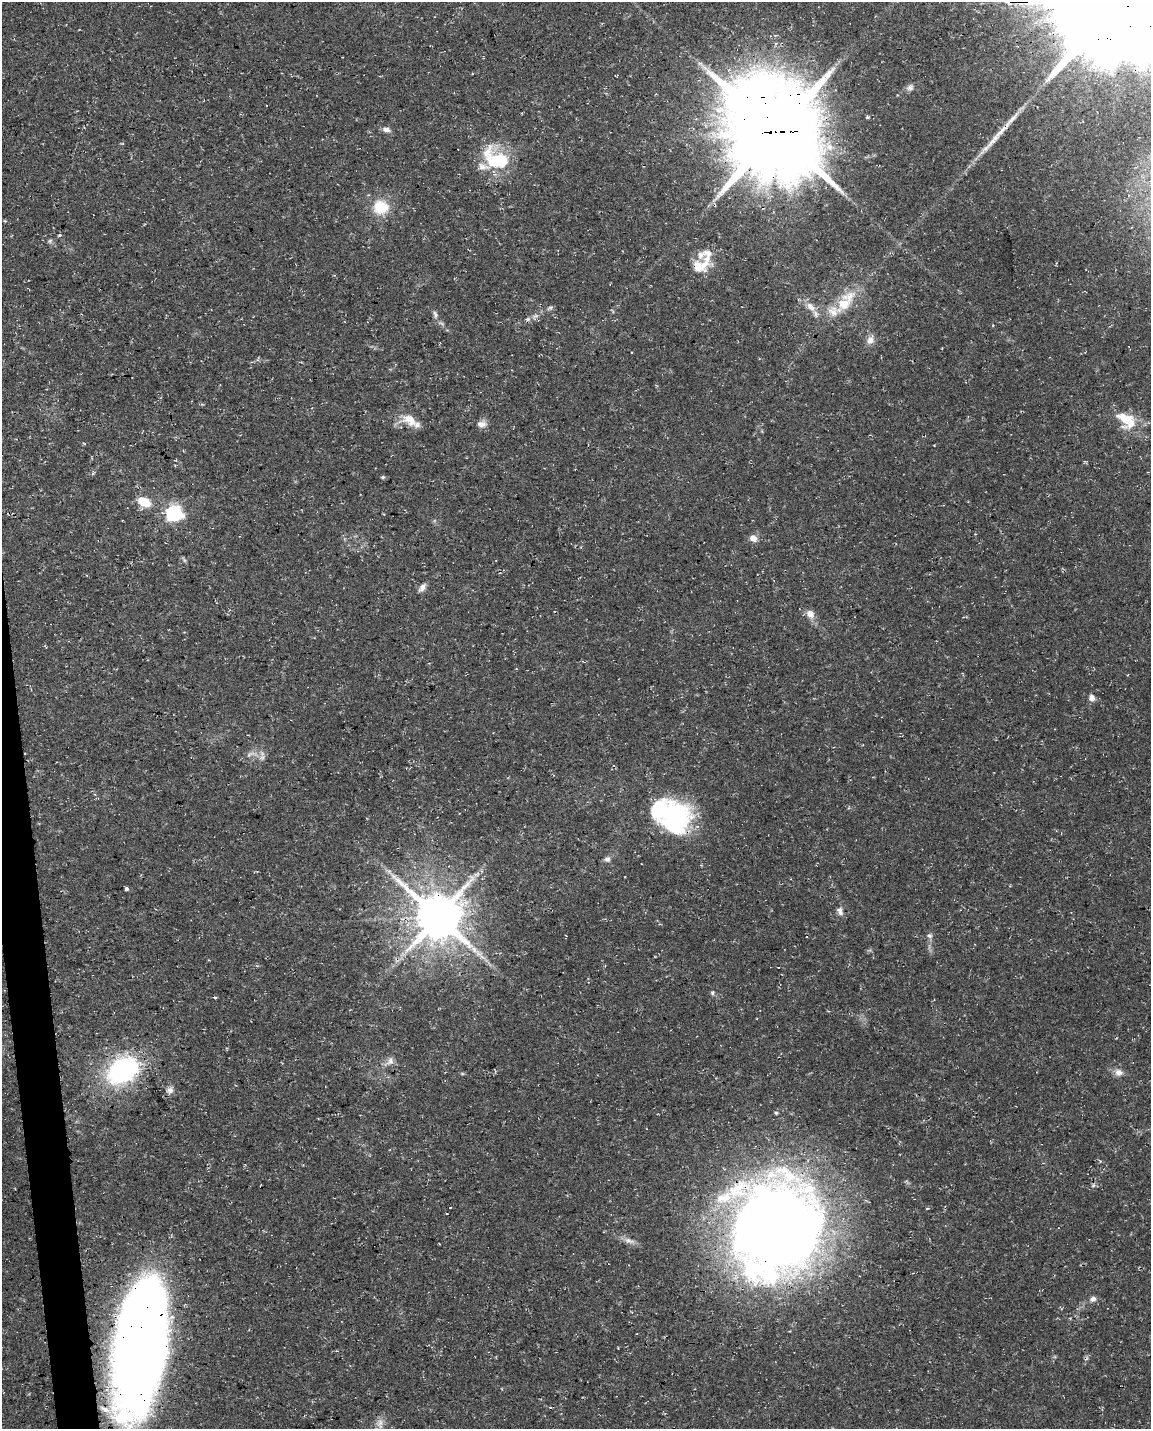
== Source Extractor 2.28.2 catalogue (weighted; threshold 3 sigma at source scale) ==
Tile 7 of 4 x 3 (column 3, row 2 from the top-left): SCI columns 2300-3448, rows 1485-2911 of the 4598 x 4353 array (HDU 1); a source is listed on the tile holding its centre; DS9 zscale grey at full resolution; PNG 1153 x 1431 px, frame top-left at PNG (2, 2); no overlay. Shown black and unused: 2% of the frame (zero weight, under 3 of 4 exposures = <1% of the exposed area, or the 3 px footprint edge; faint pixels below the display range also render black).
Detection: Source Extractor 2.28.2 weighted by HDU 2 'WHT'; one run over the whole footprint, this tile lists its part. Background 0.0367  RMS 0.0033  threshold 0.015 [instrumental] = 3 sigma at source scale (4.5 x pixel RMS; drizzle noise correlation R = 1.50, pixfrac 1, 0.0396/0.0396 arcsec/px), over >= 5 px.
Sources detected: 60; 1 too faint to see at this stretch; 2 inside a brighter object's white glare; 2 cosmic-ray / hot-pixel residue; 1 long thin detection or spike segment (spike, bleed or trail) — not listed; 7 inside a brighter listed object's ellipse — not listed separately; the other 47 listed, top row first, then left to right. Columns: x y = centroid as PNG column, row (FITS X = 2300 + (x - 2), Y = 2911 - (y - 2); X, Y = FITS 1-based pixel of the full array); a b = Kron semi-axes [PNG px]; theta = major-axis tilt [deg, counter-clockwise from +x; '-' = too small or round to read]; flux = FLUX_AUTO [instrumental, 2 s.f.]
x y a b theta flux
1009 3 8 6 0 1.1
910 88 10 8 34 1.3
868 117 3 3 - 1
386 129 10 6 -13 1.4
776 132 34 29 -59 4500
497 160 41 14 -44 13
483 167 55 19 77 7.7
381 207 16 15 - 9.9
50 241 6 5 - 0.61
700 266 25 17 15 6.7
844 304 21 17 73 7.4
810 307 15 8 -47 2.9
550 308 10 4 25 0.72
435 314 11 6 -74 1.2
528 319 6 5 - 0.72
870 340 12 8 68 2.2
409 420 22 12 -34 5.3
1126 420 28 16 -36 9.8
482 424 13 9 1 2
383 477 5 4 - 0.44
144 502 14 9 -27 7.1
174 513 7 6 - 86
753 538 9 7 -32 2.3
422 587 11 6 53 1.6
810 614 12 9 -67 2.5
45 646 4 2 - 0.51
1092 698 8 7 - 1.7
262 757 9 7 36 1.4
675 820 41 31 86 40
607 859 8 7 - 1.2
477 874 10 5 26 1.3
126 889 3 3 - 1.6
840 911 12 8 -66 1.6
438 916 14 13 - 1500
929 935 8 6 -13 0.95
712 993 6 5 - 0.57
390 1061 13 7 72 1.6
123 1070 31 22 32 53
1119 1072 11 9 -5 2.1
170 1090 9 8 - 1.6
776 1113 5 4 - 0.51
1093 1186 6 4 20 0.59
776 1228 92 82 73 450
629 1241 13 8 -14 2
1093 1299 8 7 - 1.4
140 1346 121 41 82 430
380 1423 13 8 73 2.3
Overlapping masked pixels (flux is a lower limit): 8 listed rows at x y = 1009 3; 776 132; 700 266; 675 820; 438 916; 123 1070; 776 1228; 140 1346
Isophote crosses this tile's border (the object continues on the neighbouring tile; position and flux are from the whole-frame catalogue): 2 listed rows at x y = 1009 3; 140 1346